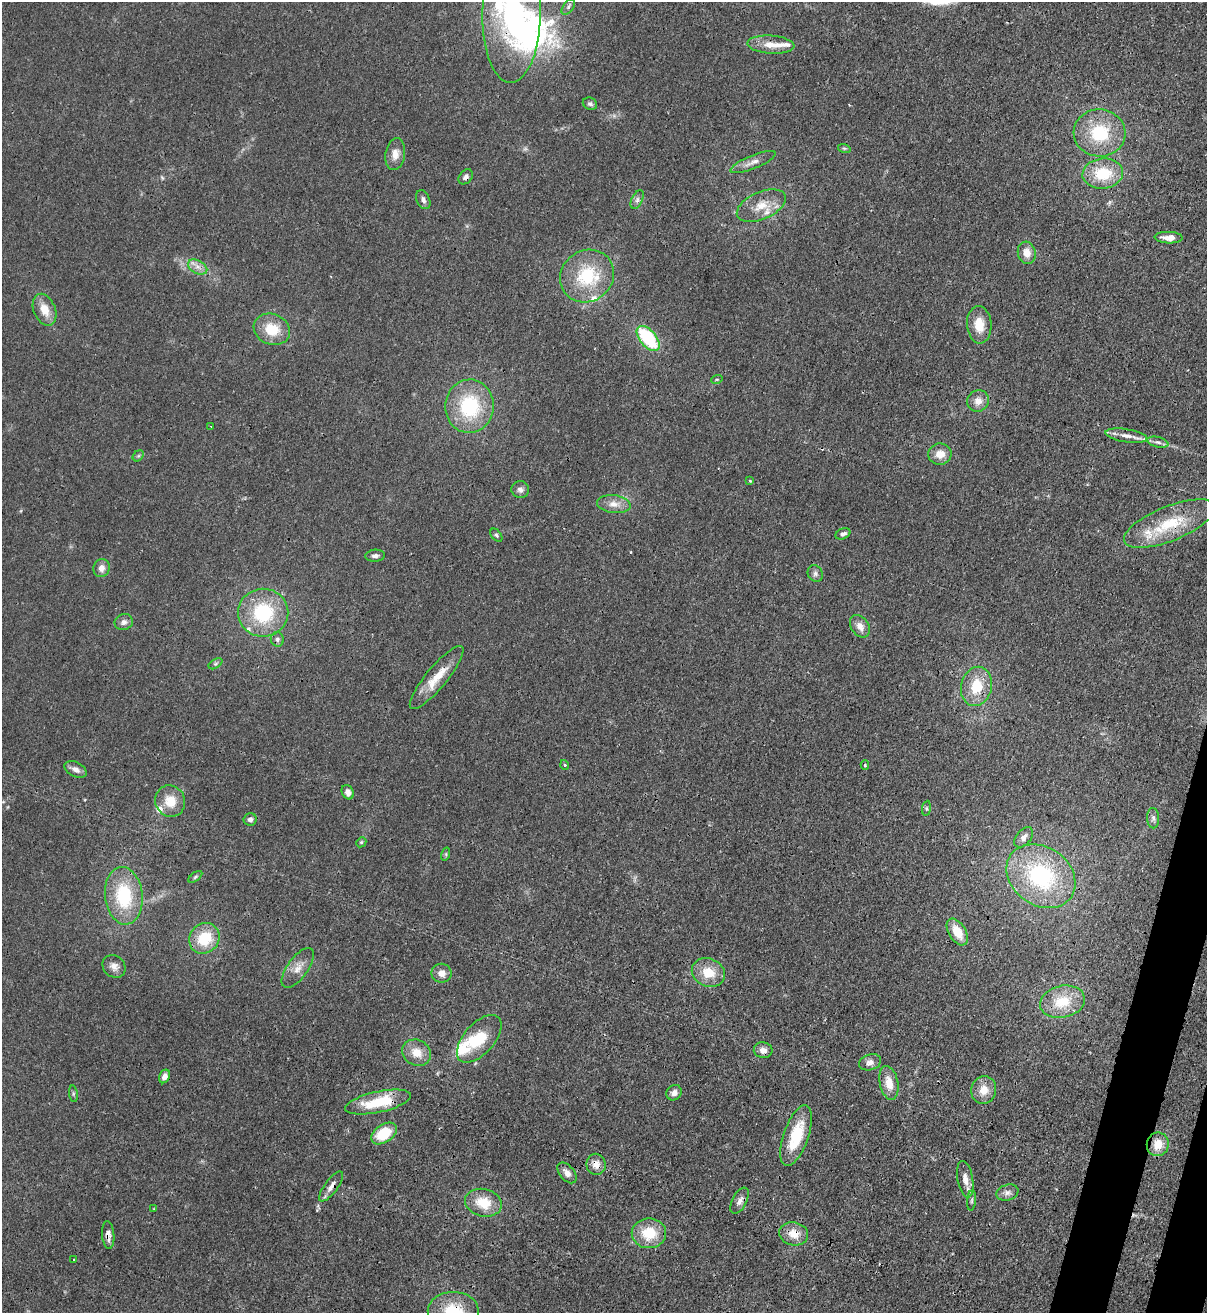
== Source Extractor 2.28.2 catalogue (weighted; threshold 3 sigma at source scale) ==
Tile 6 of 4 x 4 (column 2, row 2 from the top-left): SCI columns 1551-2755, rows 2652-3962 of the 5386 x 5315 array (HDU 1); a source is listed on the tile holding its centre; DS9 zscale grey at full resolution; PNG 1209 x 1315 px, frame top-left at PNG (2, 2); each listed source drawn as its Kron ellipse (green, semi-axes under 4 px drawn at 4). Shown black and unused: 2% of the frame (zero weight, under 3 of 4 exposures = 7% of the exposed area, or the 3 px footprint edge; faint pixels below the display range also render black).
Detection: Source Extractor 2.28.2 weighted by HDU 2 'WHT'; one run over the whole footprint, this tile lists its part. Background 0.0226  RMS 0.0029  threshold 0.013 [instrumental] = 3 sigma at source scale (4.5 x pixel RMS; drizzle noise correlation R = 1.50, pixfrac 1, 0.05/0.05 arcsec/px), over >= 5 px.
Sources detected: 110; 1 too faint to see at this stretch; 5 inside a brighter object's white glare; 1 cosmic-ray / hot-pixel residue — neither listed nor drawn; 10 inside a brighter listed object's ellipse — not listed separately; the other 93 listed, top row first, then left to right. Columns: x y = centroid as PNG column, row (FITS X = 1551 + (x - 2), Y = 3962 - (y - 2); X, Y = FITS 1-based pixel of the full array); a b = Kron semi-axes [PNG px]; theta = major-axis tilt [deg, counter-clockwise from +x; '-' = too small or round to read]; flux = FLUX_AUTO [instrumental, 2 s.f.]
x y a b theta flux
568 7 9 5 55 0.78
512 14 68 29 89 58
771 45 23 9 -4 4.3
590 104 7 6 - 0.73
1099 133 26 23 -4 16
844 148 6 4 -18 0.42
395 154 16 10 81 2.6
753 162 24 6 22 2.4
1103 174 20 15 5 11
466 177 8 6 49 0.93
423 200 10 6 -66 1.1
637 200 10 5 64 1
761 206 26 13 24 5.7
1169 238 14 5 -2 2.1
1027 253 11 9 -76 2.8
198 267 10 6 -26 1.7
587 276 28 25 37 16
45 310 17 10 -66 4.5
979 325 19 12 -86 5.4
272 329 18 15 -22 7.7
648 339 15 8 -50 20
717 379 6 3 18 0.33
978 401 11 10 - 2.5
469 406 27 24 88 21
211 426 3 2 - 0.33
1126 436 21 6 -9 2.4
1158 442 11 5 -14 1
940 454 12 10 3 3.2
138 456 6 4 44 0.46
750 481 4 3 - 0.29
520 490 9 8 - 1.2
614 504 17 9 -6 2.8
1170 523 49 17 22 15
843 534 8 5 24 1.1
496 535 7 4 -49 0.58
375 556 10 6 4 1
101 568 9 8 - 1.9
815 574 9 7 -58 0.99
263 613 25 24 - 20
124 622 9 8 - 1.4
860 626 12 8 -54 2.3
277 639 7 6 - 0.79
215 664 7 4 31 0.59
437 678 40 10 50 6.8
976 686 20 15 77 8.5
565 765 5 3 - 0.31
865 765 4 3 - 0.47
76 769 12 7 -30 1.6
348 792 7 5 -63 1.5
170 801 16 15 - 5.4
926 808 8 4 82 0.46
1153 818 10 6 -87 1
250 819 6 6 - 1
1024 837 12 7 50 1.7
361 842 5 4 - 0.42
446 854 7 4 73 0.48
1041 876 37 29 -35 32
195 877 8 4 36 0.49
124 896 29 19 -84 18
957 932 15 8 -58 5.3
204 938 16 14 49 9.6
114 966 12 10 -42 2
298 968 23 10 54 3.5
442 973 10 9 - 2.2
708 973 17 14 -23 6.3
1062 1002 23 16 12 9.2
479 1039 29 15 49 9.6
763 1050 9 8 - 1.8
417 1053 15 12 -26 4.3
870 1062 11 8 17 1.7
164 1076 7 5 63 1.5
889 1083 17 9 -78 4
984 1090 14 12 76 3.9
674 1093 8 7 - 1.4
73 1094 8 4 -82 0.56
378 1102 33 10 12 13
384 1133 14 9 34 9.5
796 1136 32 12 71 12
1158 1144 12 11 - 4.7
596 1164 10 9 - 2.7
567 1173 12 7 -50 1.7
965 1179 18 7 -80 2.5
331 1186 18 6 54 2
1007 1193 11 7 17 1.4
972 1200 10 4 85 0.65
739 1201 14 7 63 1.5
483 1203 18 13 -14 7.2
154 1209 4 4 - 0.23
649 1233 17 15 -1 8.8
794 1234 14 11 -10 3.9
108 1235 14 6 -85 1.7
74 1259 2 2 - 0.21
453 1311 25 19 0 12
Overlapping masked pixels (flux is a lower limit): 10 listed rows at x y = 512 14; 1103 174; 466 177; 1170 523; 378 1102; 596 1164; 331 1186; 794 1234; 108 1235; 453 1311
Isophote crosses this tile's border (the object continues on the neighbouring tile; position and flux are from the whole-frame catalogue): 2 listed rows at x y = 512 14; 453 1311